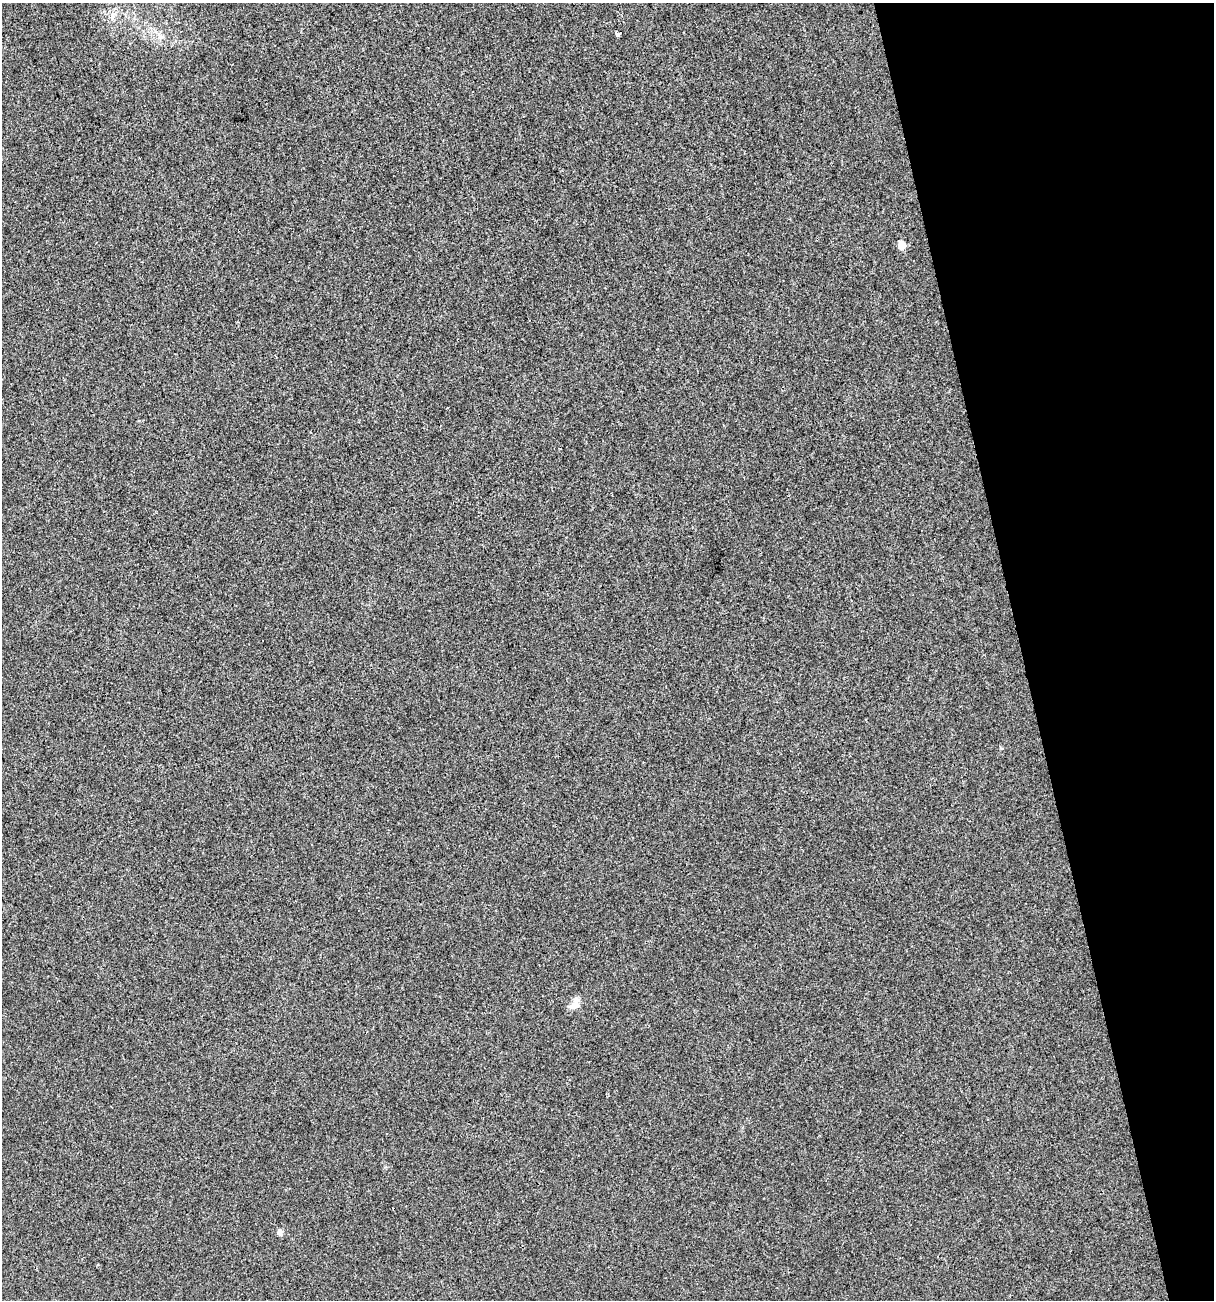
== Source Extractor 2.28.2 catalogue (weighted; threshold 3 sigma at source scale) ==
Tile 12 of 4 x 4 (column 4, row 3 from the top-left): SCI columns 3735-4946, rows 1299-2596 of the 4995 x 5192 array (HDU 1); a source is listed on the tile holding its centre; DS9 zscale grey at full resolution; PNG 1216 x 1302 px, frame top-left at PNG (2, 3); no overlay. Shown black and unused: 16% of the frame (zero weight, under 3 of 4 exposures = <1% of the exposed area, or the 3 px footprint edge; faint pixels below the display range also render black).
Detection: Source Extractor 2.28.2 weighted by HDU 2 'WHT'; one run over the whole footprint, this tile lists its part. Background 0.00113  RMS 0.0028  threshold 0.0127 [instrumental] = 3 sigma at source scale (4.5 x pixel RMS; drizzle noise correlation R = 1.50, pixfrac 1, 0.0396/0.0396 arcsec/px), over >= 5 px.
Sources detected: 5; all 5 listed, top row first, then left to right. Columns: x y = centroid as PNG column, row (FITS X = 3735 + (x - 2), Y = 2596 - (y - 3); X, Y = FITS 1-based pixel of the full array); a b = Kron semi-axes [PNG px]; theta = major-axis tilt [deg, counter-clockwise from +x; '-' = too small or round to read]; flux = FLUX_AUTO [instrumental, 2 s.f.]
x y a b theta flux
618 33 4 3 - 34
161 37 8 6 20 0.98
902 246 13 9 46 1.4
575 1005 16 11 31 2.1
280 1232 7 6 - 1.1
Overlapping masked pixels (flux is a lower limit): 1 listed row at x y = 618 33